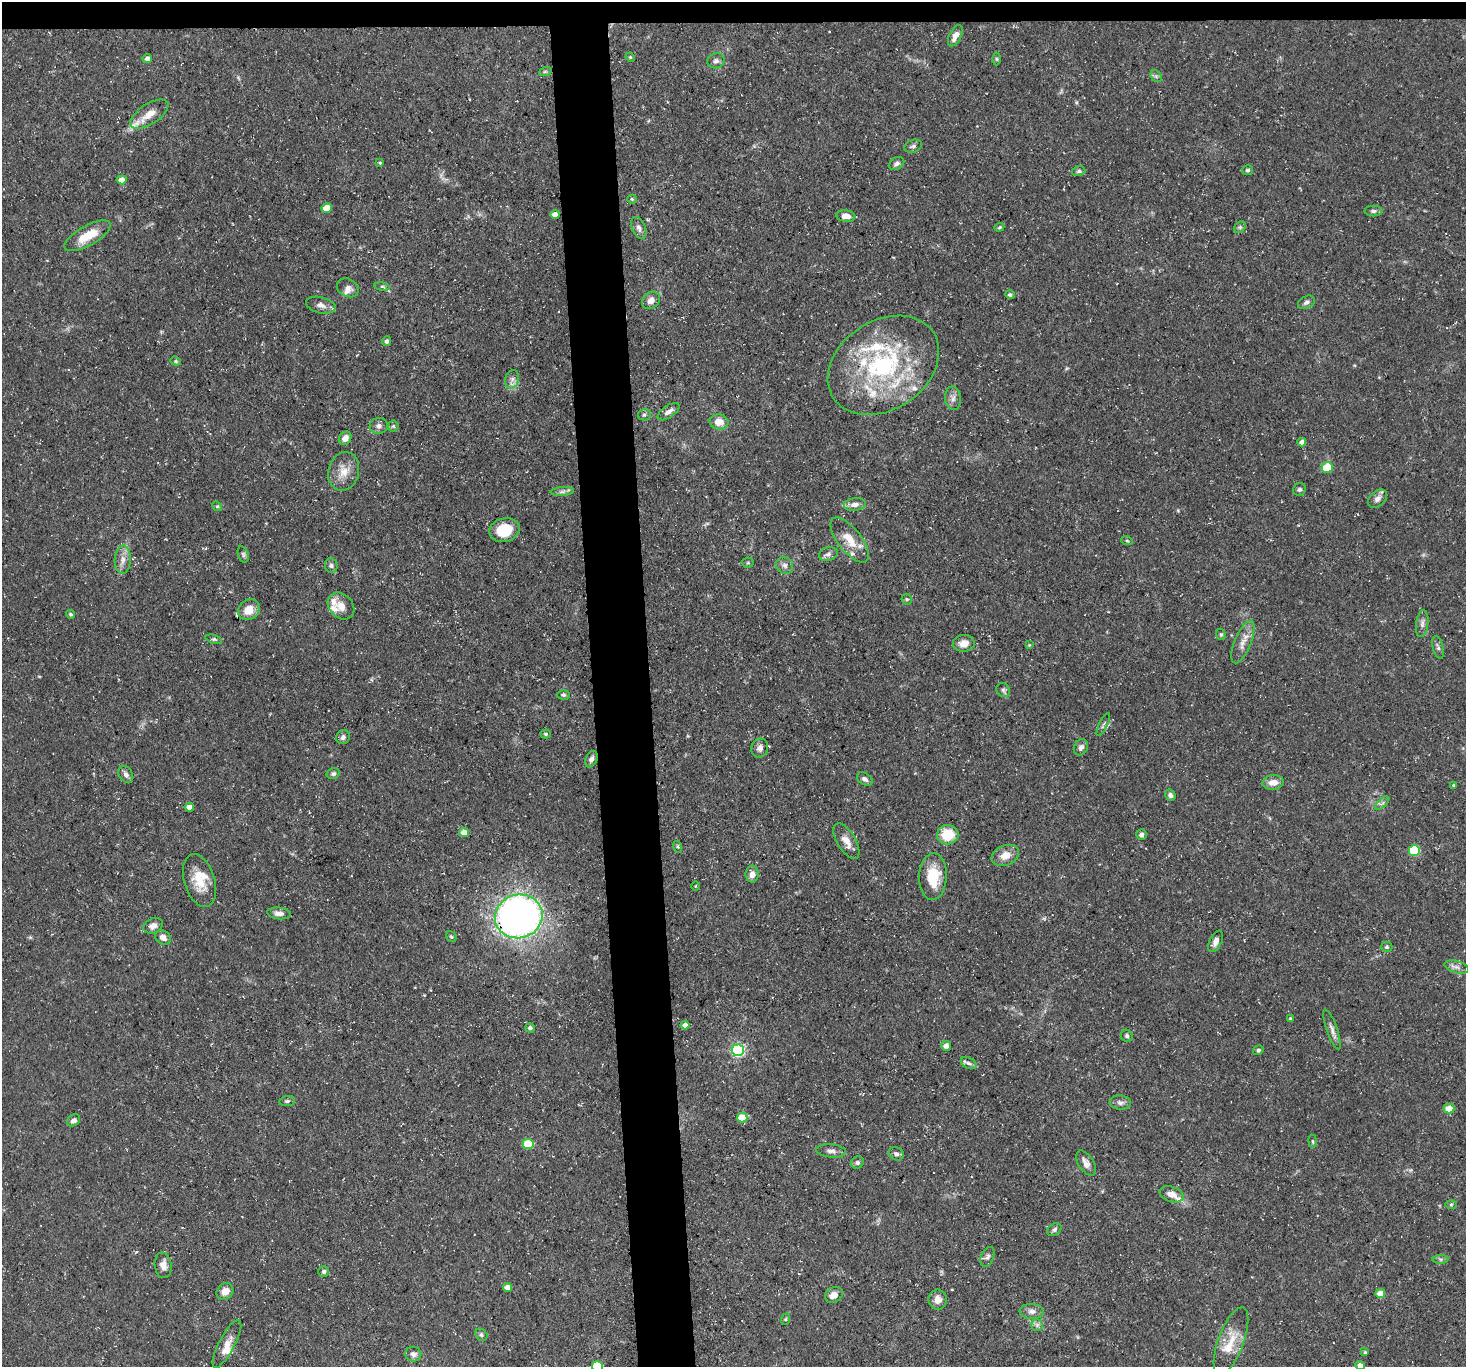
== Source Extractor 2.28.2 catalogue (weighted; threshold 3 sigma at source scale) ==
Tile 2 of 3 x 3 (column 2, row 1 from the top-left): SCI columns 1464-2927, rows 2876-4240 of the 4390 x 4362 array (HDU 1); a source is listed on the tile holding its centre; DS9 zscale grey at full resolution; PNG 1468 x 1369 px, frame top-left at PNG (2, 2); each listed source drawn as its Kron ellipse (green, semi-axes under 4 px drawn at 4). Shown black and unused: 5% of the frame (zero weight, under 3 of 5 exposures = <1% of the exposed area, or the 3 px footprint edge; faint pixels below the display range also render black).
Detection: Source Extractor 2.28.2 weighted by HDU 2 'WHT'; one run over the whole footprint, this tile lists its part. Background 0.118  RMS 0.0048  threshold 0.0217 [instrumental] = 3 sigma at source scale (4.5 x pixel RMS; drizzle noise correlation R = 1.50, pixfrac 1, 0.05/0.05 arcsec/px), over >= 5 px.
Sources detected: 160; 1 too faint to see at this stretch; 1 cosmic-ray / hot-pixel residue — neither listed nor drawn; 13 inside a brighter listed object's ellipse — not listed separately; the other 145 listed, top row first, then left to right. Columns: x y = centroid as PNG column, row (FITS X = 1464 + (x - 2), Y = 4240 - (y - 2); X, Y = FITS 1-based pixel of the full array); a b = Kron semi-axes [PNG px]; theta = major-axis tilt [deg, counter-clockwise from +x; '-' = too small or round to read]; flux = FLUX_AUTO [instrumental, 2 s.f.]
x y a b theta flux
955 36 12 6 63 3.6
630 57 5 4 - 0.49
147 59 5 4 - 2.1
997 59 6 4 -89 0.73
716 61 8 7 - 1.7
545 72 6 4 19 0.78
1156 76 6 5 - 1
149 114 22 10 33 6.7
913 146 9 6 20 1.4
380 163 4 4 - 0.54
897 164 8 6 32 1.5
1248 170 5 5 - 1.1
1079 171 6 5 - 0.94
122 180 5 4 - 4.4
632 199 5 4 - 0.64
327 208 5 4 - 8.3
1373 211 9 5 0 1.3
555 214 5 4 - 3.6
846 216 9 6 -7 4.1
999 227 5 4 - 0.67
1240 227 6 5 - 0.84
639 228 11 6 -66 2.1
88 236 25 10 29 10
382 287 8 4 -9 0.87
348 288 11 9 -26 2.6
1010 295 4 4 - 0.94
651 300 10 8 43 3.1
1306 302 9 6 26 1.6
321 305 15 8 -14 2.9
387 341 5 4 - 1.2
176 361 5 4 - 0.6
883 365 60 44 33 80
512 379 9 7 74 2.2
953 398 12 8 -87 2.5
669 412 13 6 35 2.2
644 415 6 5 - 1
719 422 9 7 -10 5.6
379 426 9 8 - 2.1
393 426 5 5 - 0.74
345 438 7 6 - 3.1
1302 442 4 4 - 2.5
1327 468 5 5 - 14
344 471 19 15 75 7.3
1299 489 7 6 - 1.1
562 492 11 4 5 1.6
1378 499 11 7 42 2.6
855 505 11 6 6 2.8
217 506 5 4 - 0.57
504 530 15 11 15 14
850 540 27 11 -52 9.3
1127 541 6 3 -19 0.53
243 554 8 5 -72 1.1
828 554 9 6 14 2
123 560 14 8 86 3.6
748 563 5 5 - 0.69
785 565 9 8 - 2
331 566 7 6 - 1.2
907 599 5 5 - 0.69
341 606 15 11 -47 5
249 610 11 9 39 6.5
70 614 4 3 - 0.71
1422 624 13 6 83 2.1
1221 634 6 4 -68 0.69
214 639 8 4 -18 0.87
1243 642 23 8 68 4.8
964 643 11 8 4 4.5
1029 645 3 3 - 0.39
1438 647 11 5 -76 1.3
1003 690 7 6 - 1.2
563 695 7 4 -1 0.97
1103 725 12 4 64 1.2
546 734 5 4 - 0.82
343 737 7 6 - 1.6
1081 747 8 6 60 2
760 748 10 8 69 2.1
591 759 9 5 63 1.7
333 773 6 5 - 1
126 774 9 6 -57 1.8
865 779 8 6 -33 1.8
1273 782 10 7 6 4
1454 785 4 3 - 0.63
1170 795 6 5 - 1.4
1382 803 9 3 44 1.1
189 807 5 4 - 3.9
464 832 5 4 - 5.4
948 835 11 9 3 14
1142 835 5 5 - 1.7
846 841 20 9 -59 5.2
678 847 6 4 -72 0.72
1414 851 6 5 - 31
1005 855 14 10 21 5.4
752 874 8 6 90 2.8
933 877 23 14 88 17
199 881 27 15 -73 11
695 886 4 3 - 0.37
279 913 12 6 -6 2.5
519 916 24 21 17 260
153 926 10 7 24 2.8
163 937 8 6 -32 2.6
451 937 6 4 -51 0.73
1216 941 11 6 65 2.6
1387 947 6 5 - 0.79
1457 967 12 6 -16 2.2
1290 1018 4 4 - 0.57
685 1025 4 4 - 3.4
530 1028 5 4 - 1.1
1332 1029 21 5 -71 2.6
1127 1036 6 5 - 1
946 1046 5 5 - 2.8
738 1050 6 6 - 88
1258 1050 5 4 - 0.84
969 1063 8 5 -27 1.3
287 1101 8 5 9 0.95
1120 1102 11 7 -7 1.9
1449 1109 5 5 - 7
742 1118 5 5 - 13
74 1120 7 5 34 2
1313 1141 6 3 -81 0.58
528 1144 5 5 - 21
831 1151 15 6 -4 2.4
896 1154 8 6 -26 1.5
857 1162 6 6 - 1.2
1086 1163 14 7 -57 3.3
1171 1194 12 7 -18 3.9
1451 1205 5 4 - 0.59
1054 1230 7 5 35 1.3
987 1257 10 6 66 1.6
1441 1259 8 4 0 0.93
163 1265 13 8 -82 3.5
324 1271 5 5 - 1
508 1288 4 4 - 4
225 1291 9 7 43 3.9
1380 1293 5 4 - 7.5
834 1295 9 7 33 3.5
938 1300 10 9 - 3.1
1032 1311 12 7 -4 2.7
786 1319 6 3 70 0.57
1037 1325 6 6 - 1.3
481 1335 7 5 -48 1.1
1231 1341 36 12 70 10
227 1344 26 8 62 5.4
1365 1352 4 4 - 0.61
413 1354 8 7 - 2.3
597 1366 5 5 - 22
1360 1366 5 4 - 2.3
Overlapping masked pixels (flux is a lower limit): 1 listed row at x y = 519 916
Isophote crosses this tile's border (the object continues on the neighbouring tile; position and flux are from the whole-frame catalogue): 2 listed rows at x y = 597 1366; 1360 1366